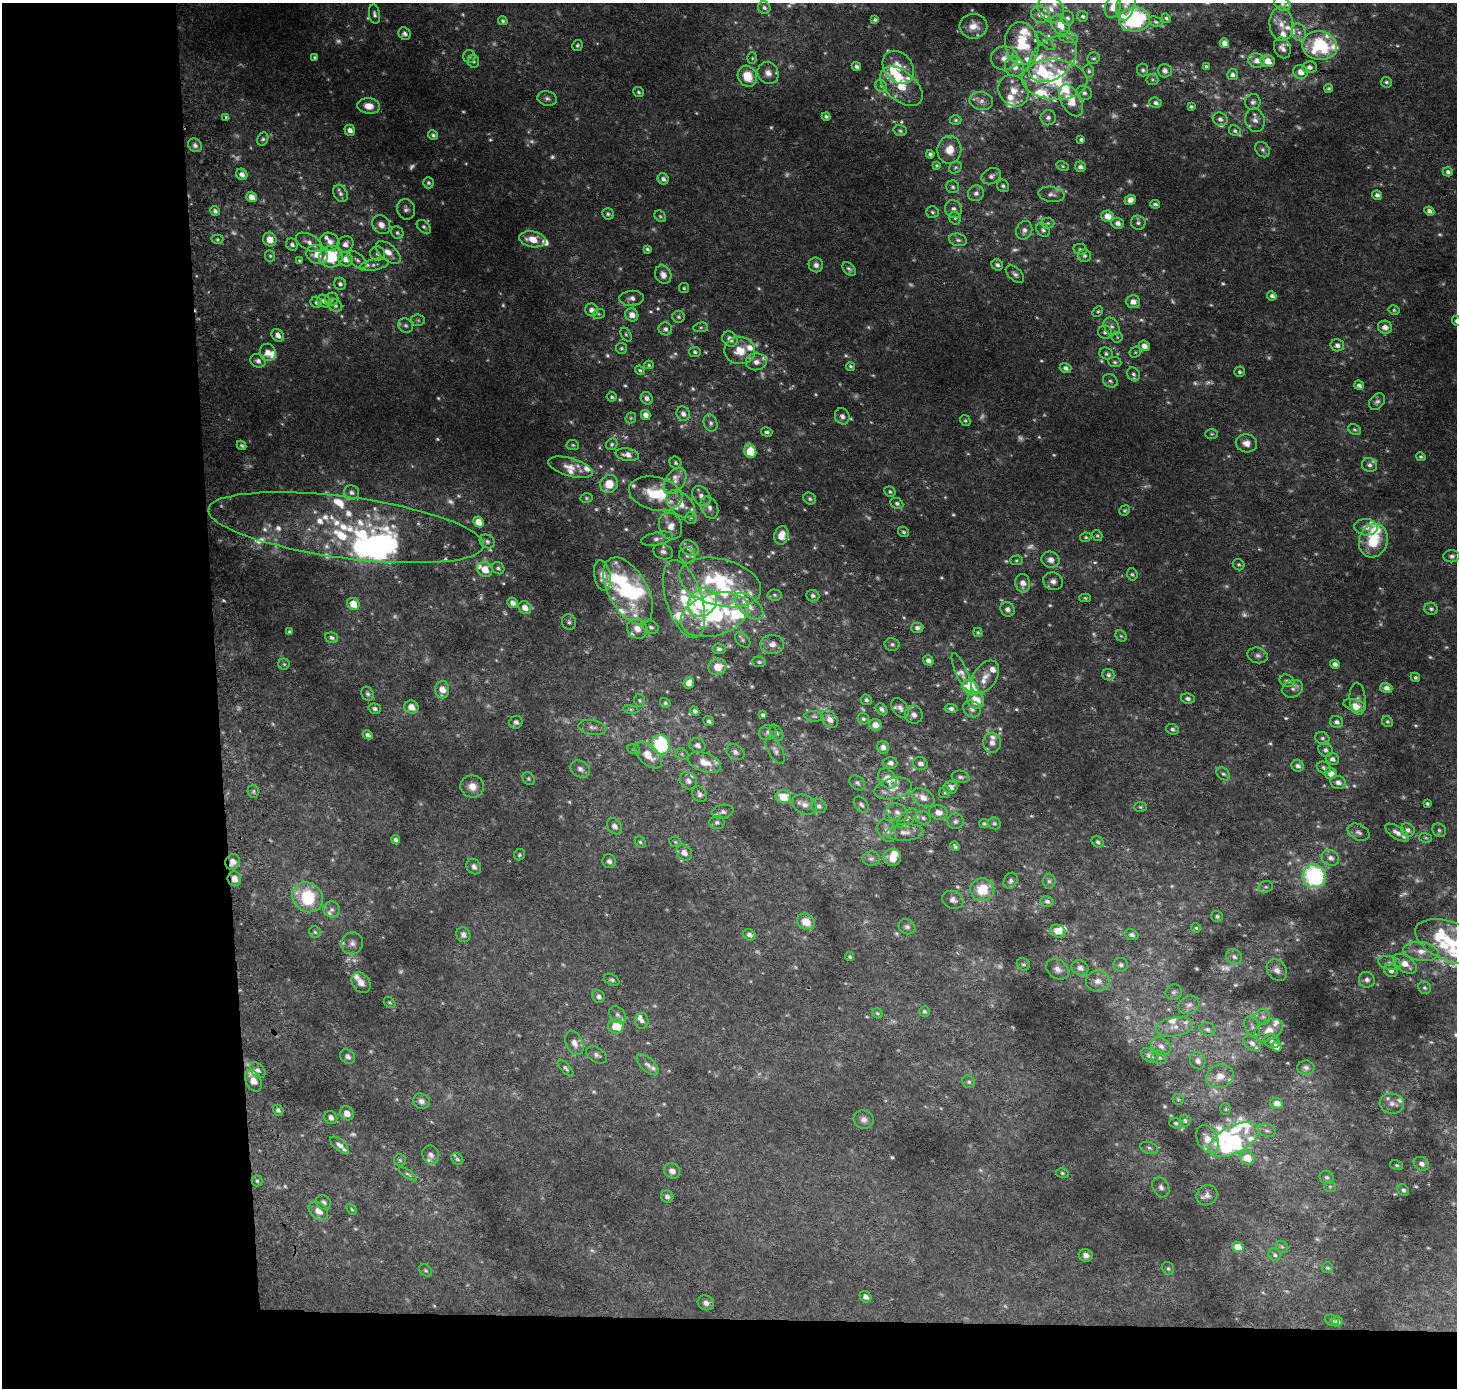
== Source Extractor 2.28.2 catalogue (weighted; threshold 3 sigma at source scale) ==
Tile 7 of 3 x 3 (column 1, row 3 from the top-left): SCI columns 75-1529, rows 1-1386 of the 4511 x 4167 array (HDU 1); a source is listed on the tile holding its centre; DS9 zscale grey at full resolution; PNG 1459 x 1390 px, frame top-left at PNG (2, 3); each listed source drawn as its Kron ellipse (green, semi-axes under 4 px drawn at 4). Shown black and unused: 19% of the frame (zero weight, under 2 of 3 exposures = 2% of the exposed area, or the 3 px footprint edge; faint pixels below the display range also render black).
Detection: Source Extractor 2.28.2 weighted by HDU 2 'WHT'; one run over the whole footprint, this tile lists its part. Background 0.0707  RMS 0.013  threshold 0.058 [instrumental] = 3 sigma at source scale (4.5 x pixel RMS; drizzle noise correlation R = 1.50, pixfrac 1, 0.0396/0.0396 arcsec/px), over >= 5 px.
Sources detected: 897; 192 too faint to see at this stretch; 8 inside a brighter object's white glare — neither listed nor drawn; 120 inside a brighter listed object's ellipse — not listed separately; of the other 577, all 500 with FLUX_AUTO >= 1.98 (the completeness limit of this list) listed and drawn (77 fainter detections not listed), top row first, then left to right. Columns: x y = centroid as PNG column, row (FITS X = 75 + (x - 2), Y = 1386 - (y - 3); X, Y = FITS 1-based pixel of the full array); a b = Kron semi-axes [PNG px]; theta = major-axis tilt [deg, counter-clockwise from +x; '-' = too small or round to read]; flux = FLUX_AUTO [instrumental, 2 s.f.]
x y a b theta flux
1126 4 17 9 76 13
1282 4 9 6 -27 3.9
1113 7 11 7 69 12
764 8 6 6 - 3.8
1051 9 15 12 -51 18
374 14 10 5 -81 4.1
1040 14 9 8 - 10
1083 16 6 5 - 2.5
1068 18 7 6 - 4
1166 18 5 4 - 2.5
1134 19 15 12 3 180
875 20 4 3 - 3
503 21 5 4 - 2.9
1156 22 7 5 -28 2.6
1281 24 17 12 -85 17
1060 25 11 8 -50 20
973 26 14 12 -1 14
1299 32 9 7 -74 5.2
405 34 6 5 - 4.6
1068 37 10 5 -18 4.6
1045 41 12 5 -42 4.4
1022 43 21 17 -80 59
1224 43 5 4 - 10
577 45 6 5 - 2.5
1320 46 17 14 -10 100
1282 48 11 8 -68 8.2
469 56 6 6 - 2.9
315 57 4 4 - 2.2
752 58 6 5 - 2
1004 58 13 12 - 15
1094 58 6 5 - 2.8
1052 59 28 19 40 45
474 61 6 5 - 2.5
1257 61 8 7 - 9.6
1268 61 7 6 - 14
1206 66 4 4 - 2.3
856 67 5 4 - 4
898 67 18 14 -51 22
1015 67 10 9 - 13
1309 67 7 6 - 6.4
1143 70 6 5 - 3
1089 71 6 5 - 3.1
1165 71 7 7 - 5.3
1301 72 7 7 - 12
768 73 11 10 - 10
1233 75 5 5 - 4.8
747 76 11 9 -62 32
1152 79 6 6 - 2.3
1055 80 32 20 -3 77
1386 82 5 5 - 3.1
881 86 6 5 - 2.8
901 86 25 15 -41 40
1329 88 4 3 - 2.5
1013 91 17 14 -52 21
638 92 5 4 - 2.3
1084 93 8 7 - 5
547 98 10 7 -14 5.1
1071 100 17 10 -61 28
981 101 12 9 -10 9.3
1253 102 8 7 - 4.7
1156 103 6 5 - 4.6
369 106 11 7 -7 17
1191 106 3 3 - 2.1
225 117 3 3 - 4.5
826 117 4 3 - 3.3
1048 118 8 7 - 5.2
1220 119 7 6 - 4.5
955 120 6 4 0 2.3
1255 120 12 9 -77 9.4
350 130 5 5 - 7.4
900 131 6 5 - 2.6
1235 131 6 5 - 3
433 135 5 4 - 3.1
263 139 7 5 67 2.9
1081 139 4 3 - 3.6
195 145 7 6 - 5.1
949 150 14 12 81 20
1262 150 8 6 -46 4.4
930 154 4 4 - 3.7
937 165 4 4 - 2
1063 166 7 4 -27 2.1
955 167 7 5 36 2.6
1080 167 5 5 - 5.5
1448 172 5 4 - 3.8
242 174 6 5 - 7.2
991 176 10 7 26 6.3
663 179 6 5 - 5.6
428 183 5 5 - 3.1
1003 186 7 5 -50 3.4
953 187 6 6 - 3.3
340 193 9 6 -62 5.6
976 193 8 7 - 5.6
1051 194 13 7 -8 6.4
1377 195 5 5 - 4.5
252 197 5 5 - 10
1130 200 6 5 - 8.7
1155 204 5 4 - 3.1
406 209 10 9 - 5.7
953 209 9 8 - 6.6
215 211 5 4 - 3.8
1429 211 5 4 - 5.1
932 212 6 6 - 2.8
608 214 6 5 - 3.4
660 216 6 5 - 2.1
1108 216 6 5 - 19
955 218 7 5 -62 3.1
1048 223 6 5 - 2.3
1118 223 6 5 - 7.3
1138 223 7 7 - 4
381 225 10 8 -52 10
424 227 8 5 -44 3.3
1024 230 9 7 66 6.8
1043 230 8 6 -48 3.6
397 233 6 6 - 3.2
217 239 6 4 1 2.2
532 239 13 8 -9 20
270 240 7 6 - 14
958 240 9 6 -14 4.2
309 242 14 7 -29 9.5
330 242 10 8 -26 9.6
292 244 6 5 - 4.3
345 244 8 7 - 7
647 249 4 3 - 2.7
1080 249 7 5 -11 2.8
388 252 15 8 -41 13
377 253 7 7 - 4.6
317 255 11 9 -25 18
270 256 6 5 - 2.1
1085 256 6 6 - 3.3
331 257 12 10 22 65
346 259 7 7 - 11
357 260 11 6 -43 5.5
299 261 4 4 - 2.1
374 265 15 5 12 6.1
816 265 7 7 - 5.5
997 265 6 5 - 4
849 269 8 5 -43 3.8
1015 274 11 6 -41 4.7
663 275 9 7 -61 9.9
340 284 6 5 - 4
684 288 5 5 - 2.1
1272 296 5 4 - 4.4
631 298 12 7 5 7
332 299 7 6 - 3.3
324 301 7 6 - 6.6
316 302 6 5 - 3.9
1133 302 7 6 - 10
335 305 7 6 - 4
592 310 7 6 - 7.8
1394 310 5 5 - 2.2
1098 312 6 4 48 2.1
599 314 6 5 - 2.1
632 315 7 6 - 11
678 317 6 6 - 2.9
418 320 7 5 -6 2.6
1456 321 5 4 - 2.7
406 325 8 7 - 4
1112 326 9 7 -55 5.5
701 327 7 5 6 2.4
1385 327 7 6 - 8.6
665 329 7 6 - 4.3
1105 332 7 6 - 4.4
626 334 7 5 -62 2.4
278 335 7 5 -45 8.8
1117 337 5 5 - 2.3
730 339 8 7 - 11
1337 345 7 6 - 5.8
1144 346 5 5 - 9.4
621 348 6 5 - 2.5
740 351 15 13 -8 26
268 352 8 8 - 11
695 352 6 5 - 2.8
1135 352 6 5 - 2.2
1106 353 7 6 - 3
258 361 8 6 -28 5.6
756 362 10 8 5 9.4
1115 362 6 5 - 2.7
649 365 5 4 - 2
850 366 5 4 - 2.5
1066 368 6 5 - 5.8
640 370 5 4 - 2.6
1239 372 5 5 - 2.7
1133 374 7 6 - 3.6
1110 381 8 6 -33 3.5
1359 385 5 4 - 4.5
612 397 5 5 - 2.5
647 398 6 5 - 5.2
1377 402 9 6 49 4.6
683 414 7 6 - 7.2
646 415 5 4 - 8.9
842 416 8 7 - 6.1
631 418 6 5 - 2
965 420 6 5 - 2.2
711 423 9 6 -69 4.4
1355 430 7 5 -30 2.7
767 432 6 4 -15 3.5
1211 434 6 5 - 2
1246 443 10 9 - 11
612 444 6 5 - 2.5
242 445 5 4 - 3
573 445 6 5 - 2.2
750 451 7 6 - 40
627 455 12 6 -10 8.6
1421 457 5 4 - 2.1
675 463 6 5 - 2.8
1369 465 8 7 - 5
571 467 23 9 -16 16
675 481 14 9 54 11
609 484 9 8 - 27
352 492 8 7 - 5
890 492 6 4 -30 2.3
656 494 27 16 -13 58
701 496 11 8 -53 8.6
586 498 6 4 -2 2.2
810 499 6 5 - 3
897 503 7 5 -25 3.6
681 504 17 10 -44 19
709 507 11 8 -63 7.7
1125 510 5 5 - 2.3
691 518 6 6 - 2.5
478 522 6 5 - 16
670 526 14 11 -64 15
1366 527 12 8 -5 9.1
346 528 139 30 -8 180
903 532 6 5 - 2.7
782 535 9 7 74 16
1097 535 6 5 - 2.2
1086 537 6 4 10 2.1
657 539 16 6 12 6.7
487 541 8 6 -32 3.7
1373 541 17 14 72 47
690 548 9 7 -33 8.9
663 552 10 7 -18 5.8
687 556 8 7 - 6.1
1452 556 8 6 -3 4.4
1016 560 6 5 - 2.1
1051 560 9 8 - 8.8
1239 565 6 5 - 2.5
498 568 6 5 - 3.1
485 569 8 7 - 20
1132 574 6 5 - 2.8
602 575 15 8 -79 13
1053 581 10 8 -22 7.3
720 582 42 23 -14 130
1023 583 9 7 -82 11
628 591 36 19 -61 150
774 595 7 5 -4 2.8
813 596 6 5 - 3.9
1085 598 6 4 -2 2.1
684 599 40 18 -72 70
702 602 15 13 45 160
512 603 5 5 - 5.7
353 604 6 5 - 21
749 606 17 9 -41 17
525 608 7 5 -46 12
1007 609 7 6 - 5.1
1431 609 7 6 - 3.5
715 615 35 21 17 130
569 622 8 7 - 3.8
651 627 8 6 -27 4.1
917 628 6 5 - 5.2
637 629 11 9 -44 13
289 632 4 3 - 2.3
978 632 5 4 - 2.1
1121 636 6 5 - 2.4
332 638 6 5 - 3.4
743 640 9 6 -44 3.1
772 644 12 9 0 9.1
892 644 7 6 - 3.4
719 649 6 5 - 3.8
1258 655 10 7 -14 5.6
928 660 5 5 - 5.3
759 662 7 5 -9 2.8
284 664 5 5 - 2.2
1335 664 5 4 - 5.5
717 667 9 8 - 20
962 672 21 6 -66 7.4
1108 675 6 5 - 3.4
985 677 18 11 56 18
1415 677 5 4 - 2.5
1287 681 8 6 -25 4.1
689 683 6 5 - 10
970 688 9 7 -39 69
1386 688 6 5 - 7.7
1293 689 11 8 21 6.7
442 690 8 7 - 16
368 694 7 6 - 3.6
1188 699 7 5 -10 3.7
1358 699 16 8 -86 5.2
640 700 6 5 - 2.4
866 700 6 5 - 3.2
976 700 9 8 - 27
665 703 5 4 - 2.2
1355 705 11 5 -15 11
411 707 7 6 - 14
900 708 11 7 -53 5.5
375 709 6 5 - 3.9
631 709 8 4 -8 2.2
882 709 7 5 -46 4.3
951 709 6 4 -4 4.5
972 709 9 8 - 7.5
695 711 5 4 - 3.3
763 715 4 4 - 3.3
914 715 9 8 - 7.5
814 716 9 5 -6 3.5
830 719 10 7 -52 9.4
863 719 6 5 - 2.8
709 721 5 5 - 4.1
1387 721 6 5 - 2.5
516 722 7 6 - 6
1336 722 7 6 - 5.2
875 725 6 6 - 10
592 727 14 7 -9 6.5
1172 729 6 5 - 3.6
768 732 9 7 13 5.4
776 733 9 5 -56 3.3
368 735 5 4 - 3.9
1322 738 7 6 - 3.7
992 743 10 8 -90 9.7
661 745 10 9 - 120
697 745 8 7 - 6.3
883 747 6 6 - 7.4
634 749 6 4 -22 2
775 750 15 7 -61 6.1
1326 750 7 6 - 4.7
735 752 10 7 -32 5.4
682 754 7 5 -23 2.6
648 755 17 9 -43 23
1332 759 7 5 -21 5.3
704 762 17 9 -20 20
890 763 7 6 - 6.2
920 764 7 6 - 6.2
1298 766 6 5 - 5.5
1324 768 7 5 -25 3.8
580 769 10 8 -31 6.2
1331 773 6 5 - 14
1223 774 7 5 -42 3.2
960 777 9 6 -11 4.2
528 779 7 5 -53 2.5
887 779 11 8 -53 16
688 781 9 8 - 7.8
1338 782 8 6 -20 7.4
857 783 9 6 -40 3.7
472 787 12 11 - 14
950 787 7 6 - 10
893 789 19 10 13 15
253 791 6 5 - 3
945 792 6 5 - 2.4
700 794 8 6 -54 5.7
783 797 8 6 -12 28
923 797 12 8 -32 13
1427 804 4 3 - 2.5
804 805 13 9 -26 10
861 805 9 6 -50 4.3
819 806 8 7 - 5.4
1140 807 6 5 - 2.4
723 812 11 7 11 5.3
897 812 11 8 -24 7.9
938 812 9 7 -9 11
907 818 12 6 44 5.2
923 818 7 6 - 4.1
955 821 8 8 - 4.2
717 822 7 6 - 3.8
984 823 5 4 - 2.1
994 823 6 5 - 2.6
615 826 9 6 -50 6.2
1408 830 7 6 - 4.4
1439 830 7 6 - 3.5
887 831 12 8 -64 8.7
905 832 18 8 3 12
1358 832 11 7 -27 6
1397 833 13 6 -33 8.9
1426 838 6 5 - 2.3
396 840 4 4 - 3.5
640 842 6 5 - 2.5
675 842 6 5 - 2
1098 842 7 5 -41 3.5
955 846 5 3 - 2.6
684 852 8 7 - 10
519 855 6 5 - 2.5
892 857 9 8 - 16
1330 858 9 7 -30 8.3
871 859 8 7 - 5.2
609 861 7 6 - 4.9
233 862 8 7 - 10
474 867 8 6 -53 5.6
1314 876 12 11 - 190
234 879 7 6 - 10
1011 881 8 6 59 4.2
1049 881 7 6 - 3.4
1266 887 7 5 18 3.6
982 890 12 11 - 36
308 897 16 14 -39 82
953 900 11 8 -23 7
1047 901 6 5 - 4
332 909 8 8 - 5.7
1217 916 6 5 - 2.6
806 922 9 7 -33 19
907 927 8 7 - 4.5
1196 928 5 5 - 2
1058 931 8 6 -23 17
315 932 6 5 - 2.5
463 935 7 7 - 5.7
749 935 6 5 - 5.6
1132 935 7 5 -21 4.3
1451 942 38 19 -21 77
352 943 11 10 - 8
1421 951 18 9 -8 15
850 957 4 4 - 2.2
1234 957 8 7 - 5.1
1389 963 11 6 -11 6.6
1023 964 7 6 - 2.9
1405 964 13 7 -35 16
1121 965 7 7 - 4.6
1080 968 8 7 - 7.4
1058 969 12 9 -37 8.1
1277 970 11 9 -50 8.7
1391 971 7 6 - 5.6
612 980 8 5 -29 3.3
1367 980 8 7 - 5.3
1098 981 12 10 4 12
361 983 11 8 -53 9.6
1425 988 7 6 - 2.9
1174 992 8 7 - 3.9
599 997 6 6 - 5
390 1002 6 5 - 2.2
1189 1005 11 8 26 8
924 1011 5 5 - 2.9
877 1013 5 4 - 2.5
618 1015 10 7 -43 4.9
1263 1017 8 7 - 4.4
642 1021 8 6 -89 4.9
616 1026 8 7 - 30
1174 1027 19 9 8 15
1252 1027 11 7 -64 5.6
1207 1029 8 6 -25 3.8
1269 1030 15 10 28 17
1272 1041 8 6 -30 4.5
574 1043 13 8 -67 11
1252 1043 9 6 -34 6.8
1161 1046 11 8 -40 8.6
1276 1047 5 4 - 9.7
597 1055 11 7 -34 5
1150 1055 10 6 -34 6.3
348 1057 8 6 -44 6.8
1159 1058 8 6 -16 3.9
1198 1061 9 7 -60 5.9
648 1065 13 7 -43 6.4
566 1068 10 4 -47 3.2
1306 1068 8 7 - 4.4
258 1070 9 6 -46 5
1220 1076 14 11 27 15
253 1081 11 7 -64 18
969 1082 7 6 - 3.1
1178 1099 6 5 - 2
421 1101 8 7 - 6.5
1277 1103 6 5 - 9.8
1392 1103 12 10 -7 9.3
1225 1109 5 5 - 2
278 1110 6 5 - 3.9
347 1113 7 6 - 12
331 1117 7 6 - 6.4
864 1119 10 9 - 6.7
1185 1120 6 5 - 2.6
1176 1123 6 5 - 2.6
1267 1130 9 6 -14 4.3
1207 1139 15 10 -60 17
1234 1140 27 13 27 65
340 1145 11 5 -39 6.6
1149 1148 9 5 -20 3.9
431 1155 9 8 - 5.8
1247 1158 7 6 - 24
457 1159 7 5 -47 3
400 1160 6 6 - 2.5
1421 1164 8 6 -28 6.5
1396 1165 6 5 - 2.4
672 1171 8 7 - 7.7
1062 1173 6 5 - 2.3
408 1174 10 4 -35 2.9
1327 1177 7 6 - 3.7
257 1181 5 5 - 2.3
1161 1187 10 8 -62 6
1330 1187 6 5 - 2.6
1403 1190 6 5 - 3.4
1207 1195 11 9 36 8.7
667 1197 6 6 - 4.2
323 1202 8 6 -35 5
352 1209 6 4 -51 2
318 1211 11 8 -39 13
1238 1247 6 5 - 16
1282 1247 6 5 - 2.7
1086 1255 7 6 - 5.7
1275 1255 7 6 - 3.1
1168 1268 7 5 -58 2.6
1327 1268 6 5 - 3
426 1270 7 5 -38 2.6
866 1297 6 5 - 6.3
706 1303 8 7 - 5.6
1332 1320 7 5 -22 2.9
1337 1321 5 5 - 4.3
Overlapping masked pixels (flux is a lower limit): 2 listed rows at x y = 233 862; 234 879
Isophote crosses this tile's border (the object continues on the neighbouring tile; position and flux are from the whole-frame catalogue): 6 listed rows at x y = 1126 4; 1282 4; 1113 7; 1134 19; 1456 321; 1451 942